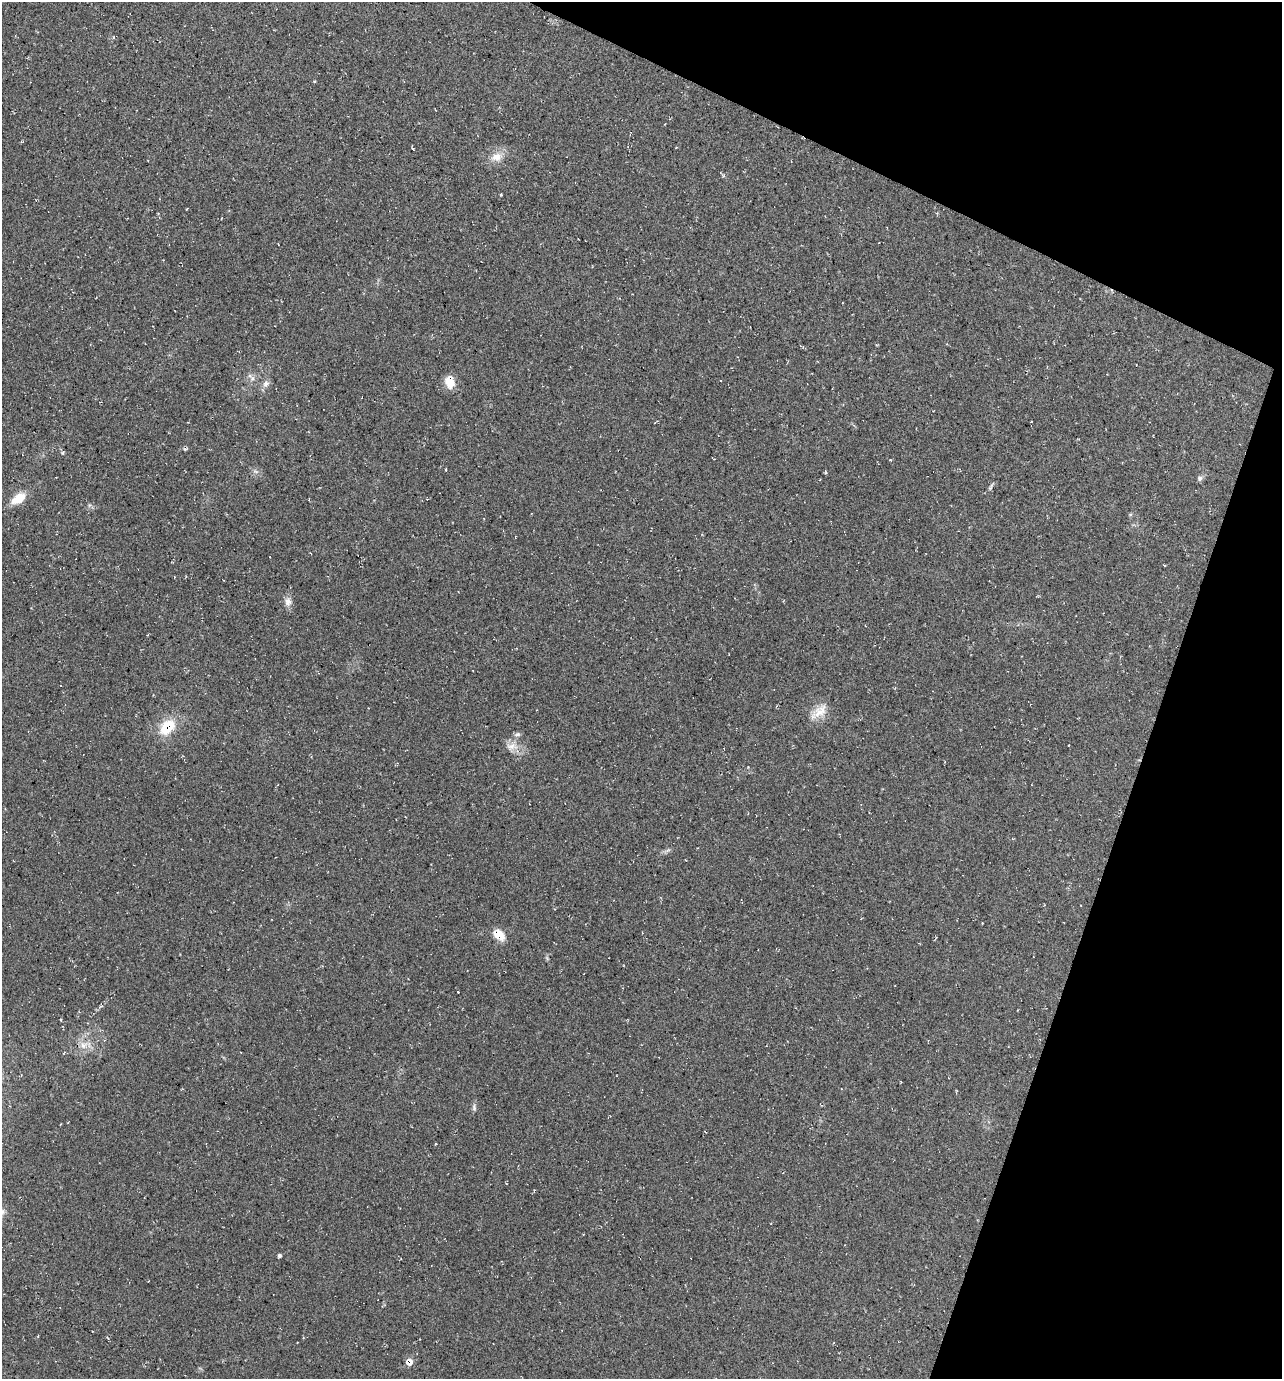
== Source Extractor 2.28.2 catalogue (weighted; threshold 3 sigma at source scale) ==
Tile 8 of 4 x 4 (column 4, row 2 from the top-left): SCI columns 3980-5259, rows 2759-4135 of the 5530 x 5520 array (HDU 1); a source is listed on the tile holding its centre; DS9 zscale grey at full resolution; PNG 1284 x 1381 px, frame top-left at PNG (2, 2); no overlay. Shown black and unused: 18% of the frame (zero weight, under 2 of 3 exposures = <1% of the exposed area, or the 3 px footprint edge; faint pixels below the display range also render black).
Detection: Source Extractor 2.28.2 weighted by HDU 2 'WHT'; one run over the whole footprint, this tile lists its part. Background 0.244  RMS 0.014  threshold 0.0622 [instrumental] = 3 sigma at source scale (4.5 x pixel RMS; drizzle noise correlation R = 1.50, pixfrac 1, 0.05/0.05 arcsec/px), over >= 5 px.
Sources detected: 31; all 31 listed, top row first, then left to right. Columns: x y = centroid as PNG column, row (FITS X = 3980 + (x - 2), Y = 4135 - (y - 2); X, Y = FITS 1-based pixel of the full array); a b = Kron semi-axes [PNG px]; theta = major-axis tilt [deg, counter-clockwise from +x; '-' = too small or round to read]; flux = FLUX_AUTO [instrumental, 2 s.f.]
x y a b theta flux
113 37 5 3 - 1.3
413 149 3 2 - 1.2
497 157 16 11 13 16
501 195 3 2 - 1.5
252 378 12 4 -55 4.1
449 382 15 11 -69 17
266 384 10 8 58 6.9
1031 422 3 2 - 0.74
185 449 6 3 -33 2.2
446 469 3 3 - 2.1
255 471 8 4 -19 2.8
825 473 4 3 - 1.9
1200 478 8 6 50 3.5
991 487 12 4 63 3
18 498 16 9 36 25
1130 514 6 4 1 1.7
310 553 3 2 - 1
288 602 12 10 -78 8.3
819 712 28 12 38 21
167 727 23 16 47 40
517 734 9 5 10 3.4
511 746 18 10 3 13
982 923 3 2 - 1
499 935 15 10 -34 19
458 992 2 2 - 1
101 1006 5 4 - 1.9
60 1020 3 2 - 1.6
83 1045 12 11 - 12
474 1107 9 6 -89 3.7
279 1256 4 4 - 2.7
409 1362 8 7 - 12
Overlapping masked pixels (flux is a lower limit): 2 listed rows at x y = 167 727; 409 1362
Unlisted compact peaks at least as high as the median listed source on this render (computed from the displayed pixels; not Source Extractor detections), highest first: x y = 62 453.